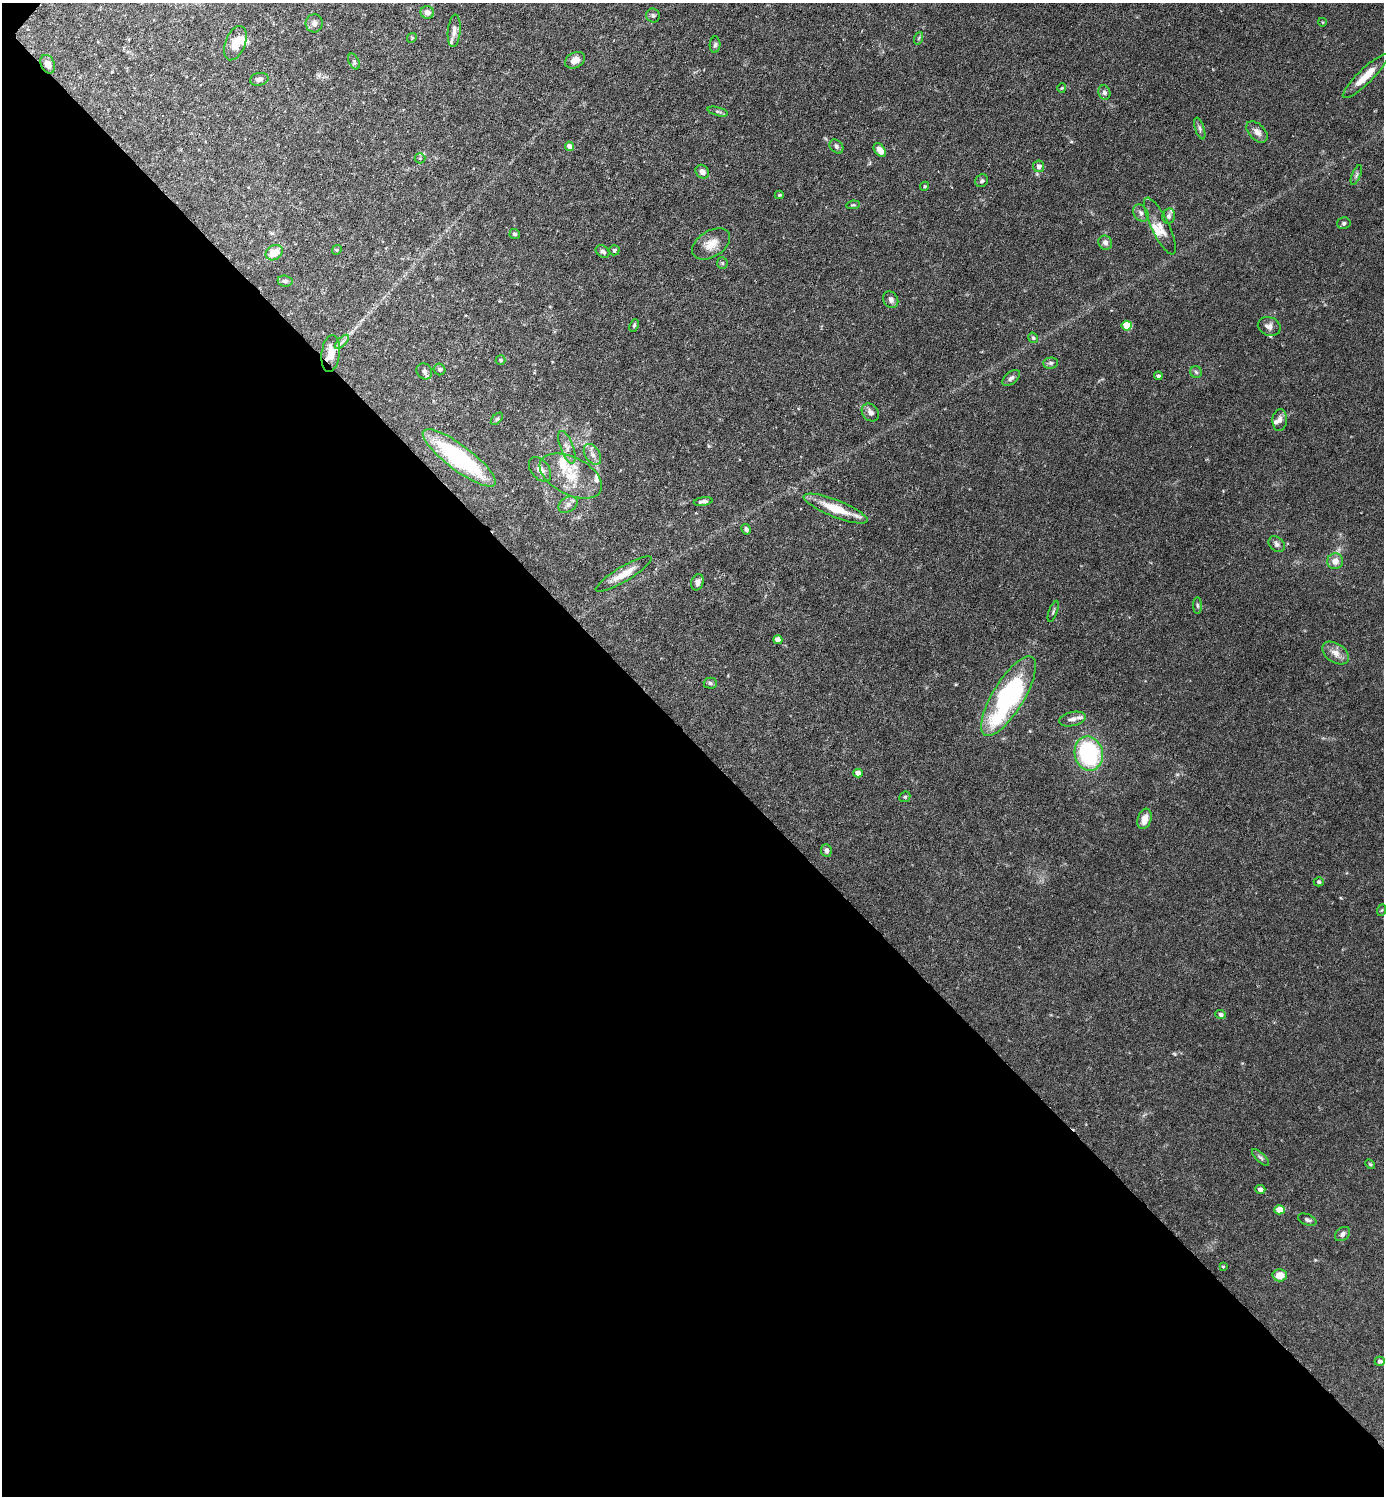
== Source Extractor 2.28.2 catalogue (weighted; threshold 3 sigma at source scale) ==
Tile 14 of 4 x 4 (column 2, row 4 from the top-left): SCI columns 1680-3061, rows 1-1494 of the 5979 x 5978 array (HDU 1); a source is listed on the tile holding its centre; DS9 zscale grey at full resolution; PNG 1386 x 1498 px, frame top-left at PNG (2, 3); each listed source drawn as its Kron ellipse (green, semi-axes under 4 px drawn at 4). Shown black and unused: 51% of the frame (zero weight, under 3 of 6 exposures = <1% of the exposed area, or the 3 px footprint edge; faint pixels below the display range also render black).
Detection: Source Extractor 2.28.2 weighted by HDU 2 'WHT'; one run over the whole footprint, this tile lists its part. Background 0.0628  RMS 0.0046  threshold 0.0189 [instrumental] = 3 sigma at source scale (4.09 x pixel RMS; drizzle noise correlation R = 1.36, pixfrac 0.8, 0.05/0.05 arcsec/px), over >= 5 px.
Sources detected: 107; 2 inside a brighter object's white glare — neither listed nor drawn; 8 inside a brighter listed object's ellipse — not listed separately; the other 97 listed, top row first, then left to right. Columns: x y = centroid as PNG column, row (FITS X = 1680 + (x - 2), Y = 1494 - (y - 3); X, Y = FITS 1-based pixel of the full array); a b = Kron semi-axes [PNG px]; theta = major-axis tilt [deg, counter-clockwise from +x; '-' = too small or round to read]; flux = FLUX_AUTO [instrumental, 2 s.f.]
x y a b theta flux
427 12 7 6 - 2.5
653 15 7 7 - 1
1322 22 4 3 - 0.36
314 23 9 8 - 2.3
454 31 16 6 84 2.3
412 38 5 4 - 0.5
919 38 6 4 70 0.6
235 43 18 10 69 6.4
715 45 8 5 86 0.93
575 60 10 7 29 3.3
354 62 8 5 -63 0.93
48 64 10 7 -66 3
1365 76 30 7 44 7.7
259 79 9 6 13 1.5
1062 88 4 4 - 0.45
1104 93 7 6 - 1.4
718 112 10 3 -15 0.85
1200 129 11 4 -72 1.1
1257 132 13 8 -45 2.5
569 146 5 4 - 3.4
836 146 8 6 -47 1.1
880 150 8 5 -53 3.3
420 158 5 5 - 0.64
1039 166 6 5 - 2.5
702 172 7 6 - 2
1356 175 10 4 68 0.99
982 181 7 6 - 0.96
924 186 5 4 - 0.54
779 195 4 3 - 0.54
853 205 7 3 7 0.54
1141 213 9 7 -59 1.7
1169 216 8 6 79 1.3
1344 223 6 6 - 1.1
1160 226 31 9 -64 4.6
515 234 5 5 - 1
1105 243 7 6 - 1.6
711 244 21 13 32 5.8
337 250 5 4 - 0.5
614 250 5 5 - 1.1
603 251 7 5 -34 1.3
274 253 9 7 32 6.5
722 263 6 5 - 0.68
285 281 7 5 -6 1.1
891 300 9 7 -61 1.8
634 325 6 4 65 0.69
1127 326 5 5 - 14
1269 326 11 9 -22 2.5
1033 338 5 4 - 0.75
342 342 9 3 45 1.2
331 353 18 9 83 6.2
501 360 5 5 - 0.63
1051 363 7 5 2 1.1
439 369 6 5 - 1
424 371 8 7 - 1.3
1196 372 6 5 - 0.9
1158 376 4 4 - 1.1
1011 378 10 6 39 1.5
870 412 10 7 -50 2.1
497 419 7 4 45 0.79
1280 420 11 7 86 2.2
567 447 17 6 -70 2.6
592 454 11 7 -57 2.2
459 458 44 12 -37 50
540 469 14 9 -52 2.9
571 476 34 18 -27 14
703 501 9 4 8 1.4
568 505 10 7 32 2.1
836 509 34 8 -21 12
746 529 5 4 - 0.95
1277 544 9 7 -41 1.4
1335 561 8 8 - 3.7
624 574 32 7 31 6.7
697 582 8 6 74 1.8
1197 605 8 4 -89 0.72
1053 611 11 3 70 0.74
778 640 4 4 - 3.5
1335 653 15 9 -34 3.7
710 683 6 5 - 0.86
1009 696 46 15 59 75
1072 719 13 7 12 2.1
1089 753 17 14 -78 48
858 773 4 4 - 3.5
905 797 6 5 - 0.64
1145 819 10 6 71 4.7
826 850 6 5 - 1.4
1319 882 5 4 - 1.1
1382 910 6 4 70 0.45
1221 1015 5 4 - 1.6
1260 1157 11 4 -44 1.1
1370 1164 6 3 -44 0.51
1260 1189 5 4 - 1.8
1279 1210 5 4 - 7.1
1307 1220 9 5 -22 1.1
1342 1234 8 6 41 1.5
1223 1266 3 3 - 0.42
1280 1275 7 6 - 4.8
1380 1361 5 4 - 1.3
Overlapping masked pixels (flux is a lower limit): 3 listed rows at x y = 48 64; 331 353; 459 458